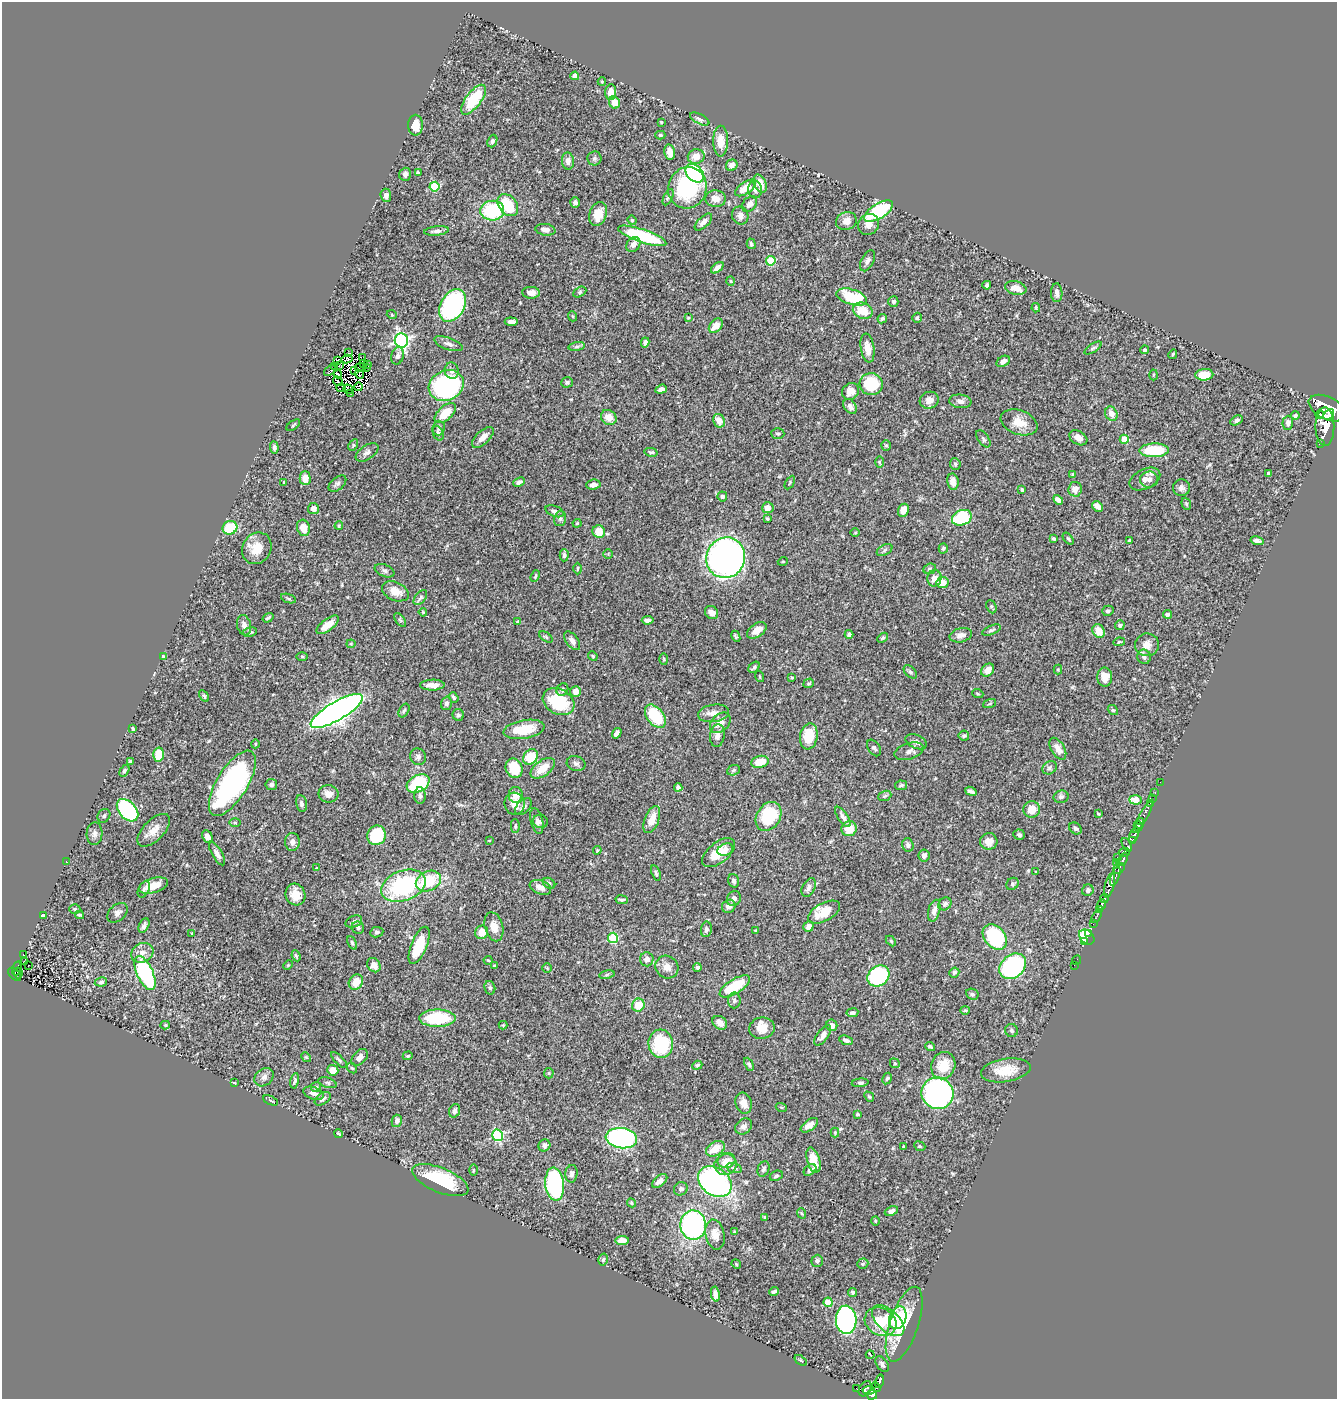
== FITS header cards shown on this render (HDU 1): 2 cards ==
NAXIS1  =                 1335
NAXIS2  =                 1397

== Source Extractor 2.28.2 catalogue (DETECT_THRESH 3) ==
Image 1335 x 1397 px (HDU 1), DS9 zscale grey, 1 PNG px = 1 image px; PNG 1339 x 1401 px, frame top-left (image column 1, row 1397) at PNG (2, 2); each listed source drawn as its Kron ellipse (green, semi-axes under 4 px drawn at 4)
Background 0.54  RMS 0.02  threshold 0.0602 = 3 sigma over >= 5 px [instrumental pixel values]
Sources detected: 501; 7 with non-positive FLUX_AUTO (blend fragments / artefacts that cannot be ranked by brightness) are neither listed nor drawn; the other 494 listed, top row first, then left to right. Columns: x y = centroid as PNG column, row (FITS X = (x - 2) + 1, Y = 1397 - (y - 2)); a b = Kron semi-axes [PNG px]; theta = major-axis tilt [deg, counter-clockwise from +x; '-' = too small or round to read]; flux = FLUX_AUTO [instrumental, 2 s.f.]
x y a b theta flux
575 76 4 4 - 7.2
602 82 4 4 - 1.4
611 92 8 5 86 15
473 100 18 7 53 61
615 103 6 5 - 18
700 119 11 5 -28 4.2
661 122 3 3 - 1.5
415 125 10 7 -90 14
660 135 5 4 - 1.8
492 141 6 4 69 2.7
721 141 15 7 89 19
670 152 8 5 -80 14
696 157 8 7 - 14
594 158 7 7 - 3.5
568 161 8 6 -84 6
732 165 6 5 - 9.7
418 173 4 3 - 2.7
695 173 10 7 -43 170
405 174 6 5 - 4.4
760 184 10 6 -66 18
434 187 5 5 - 65
687 188 21 19 70 140
745 188 12 6 34 21
755 189 9 7 -88 5.9
386 195 6 5 - 4.2
668 197 8 4 64 2.7
715 199 10 8 -6 10
575 202 5 4 - 3.9
750 204 9 6 49 7.1
508 205 12 9 -50 50
492 211 12 10 6 83
879 211 16 7 31 96
598 214 12 8 74 22
740 216 9 8 - 7.1
632 220 5 4 - 1.8
846 221 10 9 - 11
703 222 11 5 43 7.3
869 224 11 10 - 9.8
545 230 10 6 -8 6.3
437 231 12 4 7 5.3
642 236 25 6 -18 110
633 244 8 6 53 7.6
751 244 5 4 - 2.3
771 261 5 4 - 53
868 261 11 6 63 5.4
717 268 7 4 39 7.6
731 281 5 3 - 1.3
987 285 4 3 - 2.9
1016 288 11 6 -13 12
580 292 7 5 28 2.5
531 293 9 6 -3 6.7
1057 293 9 5 -88 6.1
852 297 16 7 -17 77
893 302 5 5 - 3.9
453 305 17 12 60 220
1036 308 5 3 - 1.8
863 311 10 7 -23 30
392 315 5 3 - 1.1
572 316 5 3 - 1.3
688 318 3 3 - 1.1
917 318 5 4 - 2.2
882 319 5 4 - 2.5
511 322 6 4 -6 6.4
716 326 8 5 47 14
401 340 7 6 - 280
645 342 5 4 - 4.9
448 344 15 6 -19 6.7
577 347 8 4 9 3.6
867 348 15 6 -81 14
1093 348 10 4 32 2.9
1144 350 4 4 - 2.7
349 353 3 2 - 1.5
1173 354 5 3 - 1.7
398 356 9 6 75 5
363 357 3 2 - 0.38
347 359 5 4 - 1.9
338 360 3 2 - 1.8
1003 361 7 5 32 6.1
363 364 4 2 - 1.6
367 364 2 2 - 1.6
339 365 2 2 - 1.9
335 367 3 2 - 0.68
360 367 5 2 - 1.2
366 367 4 2 - 1.5
330 371 6 2 40 2.9
355 371 4 2 - 0.037
452 371 8 7 - 5
338 374 4 2 - 0.27
359 374 4 2 - 0.87
1153 375 5 3 - 1.4
1204 375 9 5 4 27
338 381 5 2 - 1.3
567 382 6 5 - 3
871 384 11 11 - 58
446 385 18 15 25 230
358 387 4 3 - 0.96
341 388 5 2 - 1.4
348 389 5 2 - 1.4
661 389 6 4 20 4.3
850 391 9 7 46 12
350 393 2 2 - 1.2
929 400 10 8 16 11
960 401 11 7 -6 6.2
850 406 8 6 -55 6.6
1327 408 20 11 -27 640
445 413 13 7 42 28
1111 414 7 6 - 11
1320 414 4 4 - 190
1329 415 6 3 42 550
1295 416 4 3 - 2.4
609 417 8 7 - 16
1236 420 6 4 32 4
719 421 7 5 -66 14
1019 422 19 12 -21 21
1288 423 7 5 88 7.1
293 425 8 3 34 1.6
1325 426 19 9 -89 1800
439 428 7 6 - 3.5
438 433 8 5 -66 3.1
778 434 6 5 - 2.6
483 437 13 6 43 10
1078 438 9 6 -32 9.9
983 439 10 5 -54 3.3
1124 439 4 4 - 26
1320 444 2 2 - 27
353 445 6 4 62 2
886 446 5 5 - 1.9
274 447 6 4 -85 3.6
1154 450 15 7 1 70
367 452 13 7 34 6.2
651 452 7 3 -13 2.1
879 462 6 4 -89 1.6
955 464 6 5 - 2.6
1268 473 3 3 - 3.5
1073 475 4 3 - 1.6
305 478 7 5 -89 15
1145 479 16 10 26 9.6
1149 479 9 8 - 6.6
519 482 6 3 23 3.5
790 482 7 3 60 1.5
953 482 8 5 -81 9.5
284 483 4 2 - 1.7
337 484 10 6 41 3.8
593 485 7 5 6 6.1
1181 488 8 8 - 5.4
1075 489 7 6 - 9.4
1022 490 4 3 - 2.5
722 496 5 5 - 2.8
1058 500 5 4 - 5.7
1186 504 6 4 -69 2
1097 506 6 4 -45 8
768 508 6 5 - 7.6
313 509 5 5 - 7.1
903 510 7 5 65 8.9
555 511 9 5 -21 5
767 518 3 2 - 1.3
962 518 10 7 20 88
560 519 8 5 75 3.1
577 523 4 3 - 1.4
339 526 4 3 - 1.6
230 528 7 6 - 41
303 528 8 6 -73 16
599 532 6 6 - 23
855 532 4 3 - 1.2
1053 539 3 3 - 1.8
1068 539 7 4 -51 2.3
1129 541 4 3 - 2.3
1257 541 7 3 -14 4.1
257 548 16 14 61 24
943 548 5 4 - 2
885 550 8 5 28 3
608 554 4 4 - 1.3
564 555 6 4 89 3.3
726 558 20 19 - 720
783 561 5 3 - 1.2
577 569 6 3 89 1.4
930 569 6 5 - 2.2
384 571 10 6 -23 3.8
535 576 6 3 67 1.8
934 578 8 7 - 9.7
942 582 6 5 - 17
395 591 14 9 -24 17
420 597 9 5 52 3.2
289 599 8 3 -19 1.9
991 607 7 4 -68 2.3
1108 611 6 5 - 3.5
423 612 4 3 - 1.3
712 612 7 6 - 9
1167 614 4 4 - 4.5
268 618 6 2 34 2
400 620 8 4 -53 2
648 620 6 4 6 5.1
517 622 4 3 - 1.7
244 625 10 7 -77 6.3
328 625 13 6 37 18
1120 625 5 5 - 2.4
757 630 11 6 35 11
991 630 10 4 23 3
1099 631 7 6 - 17
250 632 7 4 11 2.5
849 634 4 4 - 3.3
961 635 11 7 13 8
736 636 6 3 -65 2.1
546 637 7 4 -36 1.9
883 638 6 4 39 2
572 641 11 6 -52 5
1119 642 6 4 10 1.5
351 644 4 4 - 1.3
1147 645 12 11 - 12
163 656 4 3 - 1.6
302 656 6 4 -1 1.4
593 656 5 4 - 1.6
1144 657 7 6 - 4.5
664 659 6 4 -89 1.4
754 667 6 4 47 2.6
988 670 7 5 43 11
1058 670 5 4 - 1.5
910 672 8 5 -46 2.7
760 677 5 2 - 1.2
1105 677 9 7 -89 13
792 678 3 2 - 1.4
809 683 5 4 - 1.9
432 685 12 5 1 11
562 690 6 5 - 3.1
576 692 5 5 - 9.9
978 694 5 3 - 1.3
204 696 6 3 -59 2
454 697 6 4 -53 2.5
559 702 17 12 -29 70
446 703 7 5 71 3.7
990 703 7 3 19 1.4
1113 710 5 4 - 1.9
337 711 29 9 30 1000
404 711 7 4 62 2.5
713 713 15 8 9 11
458 715 6 5 - 2.5
655 716 13 8 -52 65
720 723 12 8 44 12
133 728 4 2 - 1.5
524 729 21 9 9 39
617 733 6 4 55 6.8
717 735 11 7 83 7.5
809 736 13 9 79 34
964 736 5 5 - 2.5
916 742 11 6 -22 5.7
255 744 4 4 - 1.5
874 748 9 6 -55 3.2
1058 749 12 6 -59 9.3
909 751 15 8 17 7.5
159 754 7 5 -87 35
418 757 8 8 - 4.5
531 757 8 6 49 48
130 761 4 3 - 2.3
760 762 9 6 15 24
576 763 9 7 -15 4.3
514 768 10 8 -69 33
543 768 14 7 37 23
1049 768 8 6 33 3.4
733 770 6 5 - 2.5
124 771 6 4 58 3.2
1160 782 2 2 - 7.1
232 783 37 15 58 280
418 784 12 8 29 100
271 785 5 5 - 4.3
901 785 6 4 12 2.6
678 787 4 4 - 4.6
971 791 6 4 -20 4.5
1155 792 3 2 - 12
329 794 10 8 -9 11
516 795 8 7 - 15
420 796 8 5 -87 4.5
885 796 7 5 21 2.2
1061 797 7 6 - 3.3
1152 798 2 2 - 6.8
1135 800 6 4 -4 23
301 803 8 5 -78 4.8
1150 803 2 2 - 4.8
515 804 11 10 - 14
523 807 10 6 46 6.2
1032 809 8 8 - 19
128 810 13 8 -48 190
1098 814 4 3 - 1.3
104 816 7 6 - 2.4
769 816 15 11 57 68
1143 816 19 3 62 110
843 817 12 5 -56 5.4
652 820 14 7 69 17
537 821 13 6 -76 5
540 821 7 6 - 3.8
1140 822 4 3 - 110
235 823 6 4 -1 1.8
515 826 7 4 90 2.2
1138 826 5 4 - 430
1075 828 7 5 -40 2.9
849 829 8 7 - 22
154 830 20 10 46 17
95 834 11 8 88 5.4
1134 834 8 4 66 420
376 835 10 9 - 72
1019 835 6 5 - 2.5
207 836 7 5 -62 7.2
489 840 4 2 - 0.88
1132 840 4 2 - 72
989 841 9 8 - 11
292 842 9 7 87 7.1
908 845 7 5 -71 4.4
1127 845 7 4 -62 87
597 850 4 4 - 1.4
725 850 8 5 20 5.2
1124 852 5 4 - 140
718 853 19 10 39 27
217 854 13 5 -59 6.2
924 855 6 5 - 5.6
1117 857 2 2 - 12
1123 859 7 3 68 290
66 861 2 2 - 2.7
1117 862 3 2 - 14
316 868 4 3 - 1.2
1119 868 6 5 - 170
1035 872 4 2 - 1
656 873 8 4 -72 2.2
1115 876 10 3 70 230
428 881 13 9 25 54
734 881 7 5 -73 3.5
549 883 6 5 - 3
1012 884 6 5 - 2.6
1110 885 13 4 75 610
153 886 15 7 16 21
403 886 23 15 20 150
540 887 11 6 -22 11
809 887 10 6 62 5.3
144 889 8 5 62 3.2
1088 890 6 5 - 4.1
295 895 11 9 -65 17
734 899 8 6 64 5.2
1104 899 4 3 - 170
622 900 6 4 -8 3.2
945 904 7 6 - 3.3
1101 905 5 3 - 300
729 906 7 6 - 8.1
75 909 5 4 - 1.9
1100 909 4 3 - 220
934 911 11 6 75 7.6
824 912 17 9 28 31
117 913 12 8 42 6.1
80 915 4 3 - 1.9
43 916 4 4 - 5.5
1096 917 7 3 59 50
354 922 9 5 22 3.8
1093 924 4 2 - 38
144 926 7 5 62 3.9
808 926 5 5 - 8.5
494 927 15 9 -75 15
358 928 6 6 - 3.4
706 929 8 5 82 4
756 931 3 3 - 1.5
377 932 6 5 - 3.2
482 932 7 6 - 16
192 933 4 3 - 1
1089 933 3 3 - 13
995 937 14 10 -50 130
1087 937 8 6 -43 40
613 938 5 5 - 74
891 941 6 4 -45 1.6
1085 942 3 2 - 4.9
352 943 7 4 -65 2.4
419 945 20 8 68 51
142 953 11 9 28 10
23 954 2 2 - 0.8
296 956 6 3 -65 2
647 959 7 7 - 7.6
488 960 4 4 - 1.3
1076 960 5 2 - 6.6
25 962 3 2 - 0.8
28 965 2 2 - 1.3
288 965 5 4 - 1.5
374 965 7 6 - 9.1
1074 965 2 2 - 3.9
494 966 4 4 - 1.6
1013 966 15 11 39 150
667 967 12 11 - 11
697 967 4 4 - 2.8
17 968 7 2 74 31
547 968 4 4 - 1.3
954 972 5 4 - 3.3
18 973 5 2 - 21
145 973 18 8 -66 160
15 974 8 5 -45 80
607 975 8 4 9 2.3
878 976 11 9 38 170
101 982 6 4 11 2.8
356 982 8 6 53 19
735 986 17 7 32 62
490 988 7 5 -76 2.8
972 994 6 5 - 2.9
734 1000 8 6 85 3.4
638 1005 6 6 - 24
965 1010 5 4 - 1.7
852 1013 6 4 8 3.7
437 1018 18 8 0 70
720 1023 8 6 -37 10
165 1025 4 4 - 1.7
503 1025 4 4 - 1.2
832 1025 6 5 - 8
762 1028 12 10 9 18
1011 1031 6 6 - 2.7
823 1035 12 5 54 7.2
846 1040 7 4 -19 4.1
661 1044 14 12 -85 78
930 1047 5 3 - 2.2
408 1056 5 4 - 1.6
306 1057 5 4 - 1.5
360 1057 10 6 46 7.2
339 1060 10 4 -45 3
895 1063 5 4 - 1.7
749 1064 7 4 -63 2.9
697 1065 5 4 - 2.6
943 1066 14 12 69 30
352 1068 6 4 -42 1.9
333 1070 5 5 - 12
1006 1070 25 11 9 29
549 1073 5 5 - 1.7
264 1077 10 8 41 5.9
887 1079 6 4 61 1.9
295 1081 8 3 78 2.7
234 1083 4 2 - 0.99
327 1083 9 5 -17 2.6
860 1083 8 4 7 3.1
316 1087 5 5 - 2.1
313 1093 10 6 -19 6.1
938 1093 16 15 - 340
869 1097 5 4 - 2
323 1099 9 5 34 4.8
270 1100 8 3 -25 2.1
744 1103 11 8 -74 11
781 1107 5 3 - 1.3
455 1111 7 5 69 4.9
857 1114 3 3 - 2.2
397 1121 6 5 - 4.8
809 1125 10 5 36 9.1
744 1126 9 7 40 5.6
835 1133 5 4 - 1.3
338 1134 4 3 - 2.1
497 1135 6 5 - 150
621 1138 16 10 -7 290
544 1145 6 5 - 4.6
920 1146 6 4 -23 1.9
904 1147 4 3 - 2
715 1149 10 6 31 21
726 1160 9 7 13 11
813 1160 13 6 -73 21
726 1164 11 10 - 18
734 1168 8 5 -15 3.2
763 1169 8 5 67 3.3
473 1170 5 3 - 1.4
810 1170 7 5 38 4.6
571 1174 9 6 82 4
776 1176 7 5 26 2.8
440 1180 30 12 -22 88
660 1181 9 5 42 6.6
715 1182 18 13 -37 400
555 1184 16 9 -84 160
681 1189 7 6 - 4.5
631 1203 5 4 - 1.7
891 1211 7 4 24 5
801 1213 5 3 - 1.2
765 1217 4 3 - 1.7
875 1221 4 3 - 1.2
693 1225 15 13 -89 240
735 1232 3 3 - 2.8
715 1235 15 9 -78 14
622 1240 7 4 8 12
603 1260 6 4 73 2.1
817 1261 6 5 - 2.8
736 1264 5 4 - 1.3
863 1264 6 5 - 2.5
774 1291 5 3 - 2.6
853 1292 4 4 - 2.4
715 1294 7 4 -80 5.9
828 1302 4 4 - 34
898 1318 12 8 70 40
846 1320 14 10 -86 300
888 1321 19 10 -43 25
880 1322 16 13 -28 35
904 1324 39 14 71 61
870 1355 4 2 - 1.1
801 1360 7 4 -36 2.1
882 1364 9 5 -58 4.1
879 1381 7 3 74 82
876 1387 5 3 - 35
856 1388 3 2 - 9.2
865 1389 8 5 56 230
869 1390 6 3 5 130
872 1395 5 5 - 230
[7 non-positive-flux detections neither listed nor drawn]